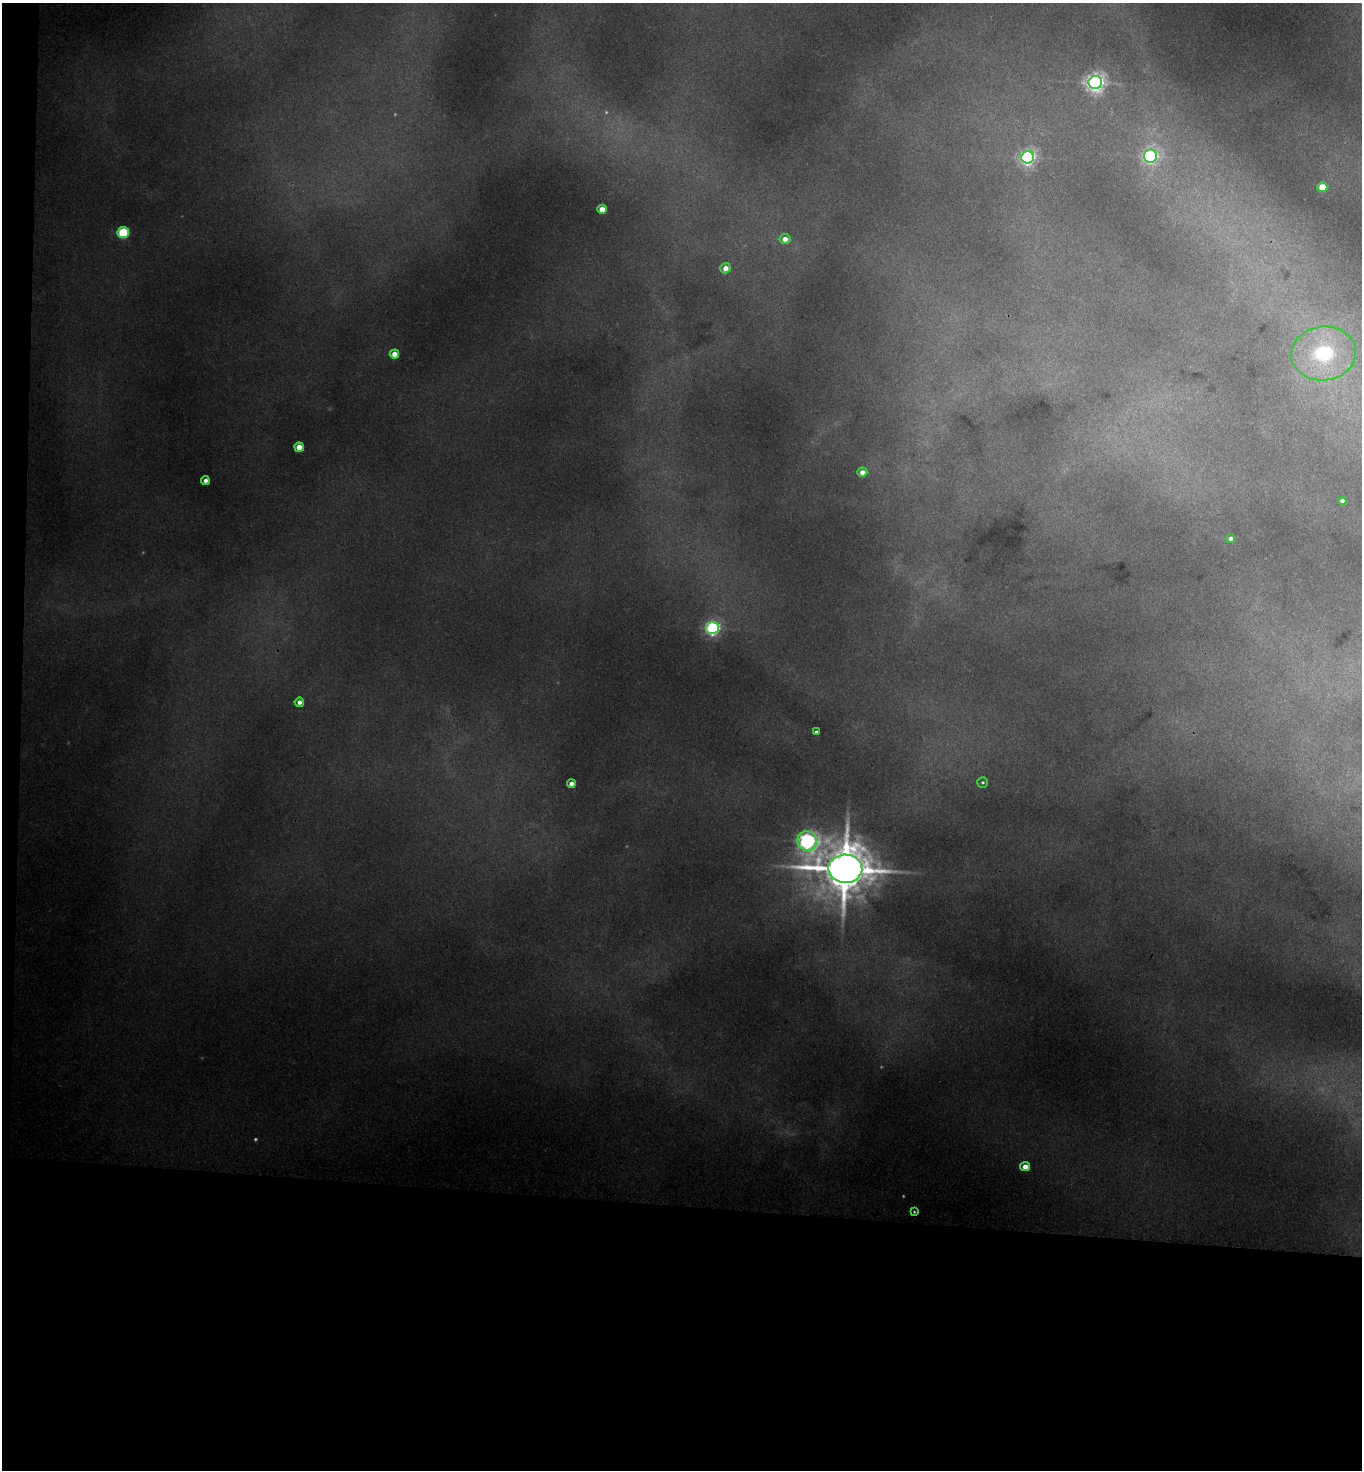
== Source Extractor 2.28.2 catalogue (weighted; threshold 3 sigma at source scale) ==
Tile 7 of 3 x 3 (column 1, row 3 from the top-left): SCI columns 170-1529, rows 10-1477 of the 4499 x 4425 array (HDU 1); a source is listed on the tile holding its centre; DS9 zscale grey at full resolution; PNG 1364 x 1472 px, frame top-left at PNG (2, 3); each listed source drawn as its Kron ellipse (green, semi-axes under 4 px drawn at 4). Shown black and unused: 19% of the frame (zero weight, under 3 of 4 exposures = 6% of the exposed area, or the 3 px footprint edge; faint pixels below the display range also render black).
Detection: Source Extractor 2.28.2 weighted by HDU 2 'WHT'; one run over the whole footprint, this tile lists its part. Background 0.103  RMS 0.0082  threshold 0.0367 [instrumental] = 3 sigma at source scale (4.5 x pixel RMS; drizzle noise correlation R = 1.50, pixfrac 1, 0.05/0.05 arcsec/px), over >= 5 px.
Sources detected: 27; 3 too faint to see at this stretch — neither listed nor drawn; the other 24 listed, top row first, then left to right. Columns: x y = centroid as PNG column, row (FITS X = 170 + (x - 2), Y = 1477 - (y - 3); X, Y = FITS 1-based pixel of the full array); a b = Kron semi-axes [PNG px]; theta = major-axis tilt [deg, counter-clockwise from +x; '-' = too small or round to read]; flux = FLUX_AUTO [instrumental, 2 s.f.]
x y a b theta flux
1095 82 7 6 - 450
1150 156 6 6 - 230
1028 157 6 6 - 280
1322 187 5 5 - 24
602 209 5 4 - 12
123 232 6 5 - 74
785 239 5 5 - 6.5
725 268 5 5 - 7.7
1324 353 32 27 6 77
394 354 5 4 - 10
299 447 5 4 - 12
862 472 5 4 - 5.3
205 480 4 4 - 4.2
1342 501 4 4 - 4.2
1231 538 4 4 - 3.5
713 628 6 6 - 230
299 702 5 4 - 4.6
816 732 4 4 - 2.6
983 782 5 5 - 1.5
571 784 4 4 - 6.3
807 841 10 9 - 330
845 869 17 14 -2 4800
1025 1167 5 4 - 9.2
914 1212 3 3 - 0.96
Overlapping masked pixels (flux is a lower limit): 1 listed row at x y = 845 869